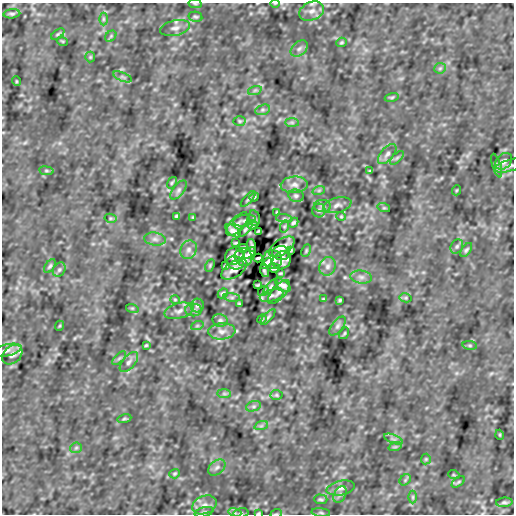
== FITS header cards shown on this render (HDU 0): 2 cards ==
NAXIS1  =                  512
NAXIS2  =                  512

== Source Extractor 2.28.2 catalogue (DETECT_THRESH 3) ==
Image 512 x 512 px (HDU 0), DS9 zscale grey, 1 PNG px = 1 image px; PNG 516 x 516 px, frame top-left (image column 1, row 512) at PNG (2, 3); each listed source drawn as its Kron ellipse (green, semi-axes under 4 px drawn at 4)
Background -1.31e-07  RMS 2.9e-06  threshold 8.74e-06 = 3 sigma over >= 5 px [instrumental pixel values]
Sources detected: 142; all 142 listed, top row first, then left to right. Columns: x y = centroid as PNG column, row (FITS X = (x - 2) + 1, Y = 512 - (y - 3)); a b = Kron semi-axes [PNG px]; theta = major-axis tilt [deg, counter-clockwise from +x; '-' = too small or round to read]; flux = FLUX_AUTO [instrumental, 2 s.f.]
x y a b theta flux
275 3 5 3 - 1.6e-04
195 4 7 3 -8 2.2e-04
312 11 13 9 22 1.5e-03
12 14 8 4 4 3.6e-04
195 17 7 5 -12 3.2e-04
103 19 6 4 90 2.9e-04
175 28 15 7 12 1.0e-03
58 34 7 4 36 2.6e-04
111 36 6 4 48 2.9e-04
62 41 6 3 -18 1.7e-04
341 42 5 4 - 2.6e-04
299 49 10 6 39 7.1e-04
90 57 5 5 - 2.4e-04
440 68 6 5 - 3.2e-04
122 77 10 4 -23 4.3e-04
16 81 5 3 - 1.7e-04
255 90 7 4 19 3.7e-04
392 97 7 4 13 2.7e-04
263 110 8 5 19 4.2e-04
240 121 6 5 - 3.0e-04
292 122 7 4 0 3.6e-04
387 154 12 6 50 7.9e-04
397 158 9 3 45 3.2e-04
504 161 9 7 43 7.2e-04
497 165 12 4 -73 3.9e-04
509 166 15 6 16 8.2e-04
46 171 7 3 -8 2.6e-04
370 171 4 3 - 2.1e-04
172 183 6 3 57 2.5e-04
294 185 13 8 5 1.3e-03
179 190 11 5 53 5.9e-04
319 190 6 4 19 2.9e-04
457 190 5 3 - 1.6e-04
296 196 8 6 -10 4.8e-04
254 197 5 4 - 2.1e-04
248 199 10 3 48 3.3e-04
337 205 14 7 15 1.0e-03
322 206 8 6 -1 6.0e-04
384 208 6 4 -18 2.5e-04
319 210 7 6 - 4.2e-04
277 212 4 3 - 2.2e-04
176 216 3 3 - 2.1e-04
341 216 5 4 - 2.0e-04
193 217 4 3 - 1.7e-04
110 218 6 4 -11 2.5e-04
254 218 8 5 -76 3.5e-04
284 219 8 4 -8 4.0e-04
244 220 11 5 10 6.2e-04
293 223 5 4 - 3.6e-04
237 224 14 7 48 9.5e-04
252 225 5 4 - 3.2e-04
285 226 6 4 71 2.7e-04
246 229 9 4 49 3.8e-04
233 231 9 4 -37 9.2e-04
258 231 3 2 - 2.2e-04
155 239 11 6 -7 7.8e-04
235 243 4 2 - 2.1e-04
252 245 6 2 -72 3.6e-04
457 246 7 6 - 4.2e-04
282 247 15 7 33 1.3e-03
242 248 6 4 3 4.5e-04
189 250 9 8 - 9.5e-04
291 250 4 3 - 2.7e-04
466 250 8 4 56 3.7e-04
306 251 6 3 64 2.5e-04
250 253 7 4 41 5.8e-04
281 253 8 7 - 6.1e-04
234 256 10 8 41 1.2e-03
243 257 9 8 - 1.4e-03
258 258 4 2 - 3.0e-04
273 259 9 9 - 1.4e-03
282 260 10 8 41 1.2e-03
235 263 8 6 -13 5.5e-04
266 263 6 4 44 6.0e-04
210 265 6 3 64 2.5e-04
50 266 8 4 56 3.7e-04
225 266 4 3 - 2.7e-04
327 266 9 8 - 9.3e-04
274 268 6 4 -6 4.0e-04
234 269 15 7 34 1.3e-03
59 270 7 6 - 4.2e-04
264 271 6 2 -72 3.6e-04
281 273 4 2 - 2.1e-04
361 277 11 6 -7 7.8e-04
258 285 3 2 - 2.2e-04
283 285 9 4 -37 9.1e-04
270 287 9 4 49 3.8e-04
264 291 6 4 31 2.9e-04
279 292 15 6 49 9.5e-04
223 293 5 4 - 3.6e-04
272 296 12 6 14 7.8e-04
232 297 8 4 -8 4.0e-04
406 298 6 4 -11 2.5e-04
323 299 4 3 - 1.7e-04
175 300 5 4 - 2.0e-04
340 300 3 3 - 2.1e-04
239 304 4 3 - 2.2e-04
197 306 7 6 - 4.3e-04
132 308 6 4 -18 2.5e-04
194 310 8 6 -1 6.0e-04
179 311 15 7 15 1.1e-03
268 317 10 3 48 3.3e-04
262 319 5 4 - 2.1e-04
220 320 8 6 -10 4.8e-04
59 326 5 3 - 1.7e-04
197 326 6 4 19 2.9e-04
337 326 11 5 53 5.9e-04
222 331 13 8 5 1.3e-03
344 333 6 3 57 2.5e-04
146 345 4 3 - 2.2e-04
470 345 7 4 -8 2.6e-04
6 350 15 6 13 9.0e-04
12 355 11 8 43 1.0e-03
119 358 9 3 45 3.2e-04
129 362 12 6 50 7.8e-04
224 394 7 4 0 3.6e-04
276 395 6 5 - 3.0e-04
253 406 8 5 19 4.1e-04
124 419 7 4 13 2.8e-04
261 426 7 4 19 3.7e-04
500 435 5 3 - 1.6e-04
394 439 10 4 -23 4.3e-04
395 447 7 4 18 2.7e-04
76 448 6 5 - 3.2e-04
426 459 5 5 - 2.4e-04
217 467 10 6 39 7.1e-04
175 474 5 4 - 2.6e-04
454 475 6 3 -18 1.7e-04
405 480 6 4 48 3.0e-04
458 482 7 4 36 2.6e-04
341 488 14 7 12 9.3e-04
340 494 9 5 63 5.3e-04
413 497 6 4 90 2.9e-04
321 499 6 5 - 3.5e-04
504 502 8 4 4 3.5e-04
204 505 13 9 22 1.4e-03
204 512 10 5 16 4.4e-04
235 513 6 4 -17 3.6e-04
241 513 7 5 10 3.7e-04
258 513 3 2 - 2.1e-04
321 513 9 3 -5 3.3e-04
276 514 6 3 18 2.2e-04
At the frame edge (FLAGS 8, measured only in part): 7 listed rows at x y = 275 3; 195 4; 312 11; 509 166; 241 513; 258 513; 276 514